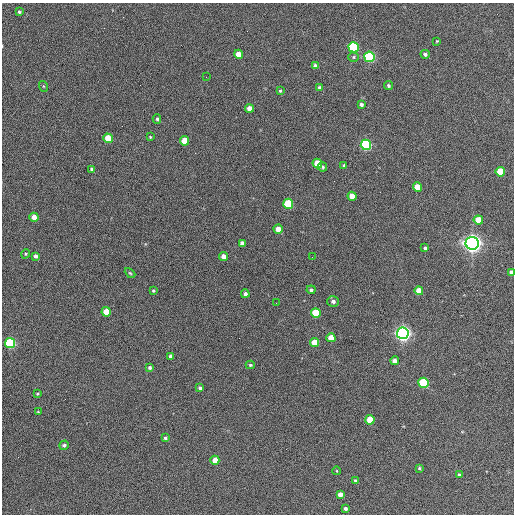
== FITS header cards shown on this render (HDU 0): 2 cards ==
NAXIS1  =                  512 / Axis length
NAXIS2  =                  512 / Axis length

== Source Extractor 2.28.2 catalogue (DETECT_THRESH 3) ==
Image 512 x 512 px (HDU 0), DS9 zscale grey, 1 PNG px = 1 image px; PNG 516 x 516 px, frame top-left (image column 1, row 512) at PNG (2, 3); each listed source drawn as its Kron ellipse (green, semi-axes under 4 px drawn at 4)
Background 384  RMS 21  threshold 63.4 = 3 sigma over >= 5 px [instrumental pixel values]
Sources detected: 70; all 70 listed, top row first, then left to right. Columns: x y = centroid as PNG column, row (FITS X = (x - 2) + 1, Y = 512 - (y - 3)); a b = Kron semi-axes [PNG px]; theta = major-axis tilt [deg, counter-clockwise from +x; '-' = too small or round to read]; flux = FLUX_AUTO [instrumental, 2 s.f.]
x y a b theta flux
19 12 4 3 - 2.3e+03
437 41 3 3 - 1.1e+03
354 47 5 5 - 1.9e+05
239 54 4 4 - 2.0e+04
425 54 4 4 - 3.3e+03
354 57 5 4 - 2.1e+03
369 57 5 5 - 2.5e+05
315 66 4 3 - 5.1e+03
206 77 2 2 - 6.8e+02
43 86 5 3 - 1.4e+03
389 86 4 3 - 2.8e+03
320 88 4 4 - 3.7e+03
280 91 4 3 - 1.7e+03
361 105 3 3 - 3.5e+03
249 108 4 4 - 1.3e+04
157 119 5 3 - 2.2e+03
150 137 3 2 - 1.1e+03
108 138 5 4 - 3.0e+04
185 141 5 4 - 2.6e+04
366 145 5 5 - 2.2e+05
317 163 5 4 - 4.2e+04
344 166 3 3 - 2.9e+03
323 167 4 4 - 2.3e+03
92 169 4 3 - 3.3e+03
500 172 5 4 - 5.0e+04
417 187 4 4 - 2.5e+04
352 196 4 4 - 1.8e+04
288 204 5 5 - 8.4e+04
34 217 4 4 - 1.4e+04
478 220 4 4 - 3.2e+04
278 229 4 4 - 1.6e+04
242 243 4 4 - 6.5e+03
472 243 6 6 - 1.1e+06
425 248 3 3 - 2.5e+03
26 254 5 4 - 1.8e+03
36 256 4 3 - 4.2e+03
224 256 4 4 - 1.0e+04
312 257 2 2 - 6.1e+02
511 272 4 4 - 6.4e+03
130 273 6 3 -44 1.9e+03
311 290 4 4 - 3.4e+03
153 291 3 3 - 2.0e+03
419 291 4 4 - 2.1e+04
245 294 4 4 - 4.6e+03
333 301 6 5 - 5.1e+03
276 303 2 2 - 6.6e+02
106 312 4 4 - 3.0e+04
316 313 5 5 - 7.2e+04
403 333 6 6 - 7.6e+05
331 338 4 4 - 2.2e+04
10 343 5 5 - 1.9e+05
314 343 4 4 - 2.8e+04
170 356 4 3 - 3.8e+03
395 361 4 4 - 7.4e+03
250 365 4 4 - 1.7e+03
150 368 4 4 - 3.0e+03
423 383 5 5 - 1.3e+05
200 388 4 4 - 3.8e+03
37 394 4 3 - 1.6e+03
38 412 4 3 - 1.3e+03
370 420 4 4 - 3.3e+04
165 438 4 3 - 2.7e+03
64 445 5 4 - 3.2e+03
215 460 4 4 - 1.9e+04
419 468 4 3 - 1.9e+03
337 471 4 3 - 1.1e+03
459 475 4 4 - 2.4e+03
355 480 4 3 - 2.4e+03
340 494 4 4 - 9.9e+03
345 508 3 3 - 3.4e+03
At the frame edge (FLAGS 8, measured only in part): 1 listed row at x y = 511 272